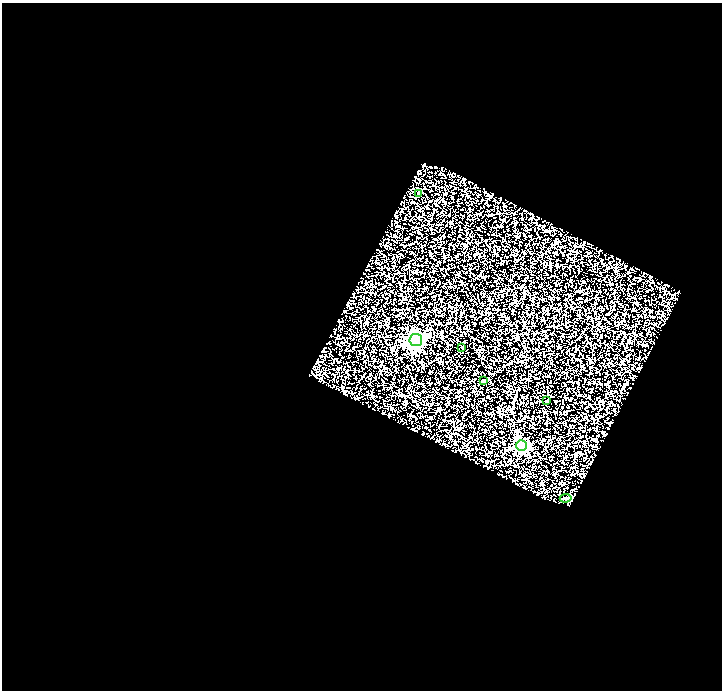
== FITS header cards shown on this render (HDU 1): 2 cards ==
NAXIS1  =                  720
NAXIS2  =                  688

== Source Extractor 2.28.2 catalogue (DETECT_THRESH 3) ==
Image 720 x 688 px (HDU 1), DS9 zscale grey, 1 PNG px = 1 image px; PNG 724 x 692 px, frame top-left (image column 1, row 688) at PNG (2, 3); each listed source drawn as its Kron ellipse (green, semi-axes under 4 px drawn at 4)
Background 0.877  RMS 2.2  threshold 6.69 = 3 sigma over >= 5 px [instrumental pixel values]
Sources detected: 7; all 7 listed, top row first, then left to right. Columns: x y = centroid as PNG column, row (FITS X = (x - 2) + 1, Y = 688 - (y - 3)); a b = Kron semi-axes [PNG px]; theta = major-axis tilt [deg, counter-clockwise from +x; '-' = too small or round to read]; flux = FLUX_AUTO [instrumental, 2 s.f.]
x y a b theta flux
419 193 3 3 - 280
416 340 6 6 - 56000
462 347 3 3 - 170
483 380 3 3 - 330
546 401 2 2 - 100
521 445 5 5 - 18000
566 498 6 4 8 550